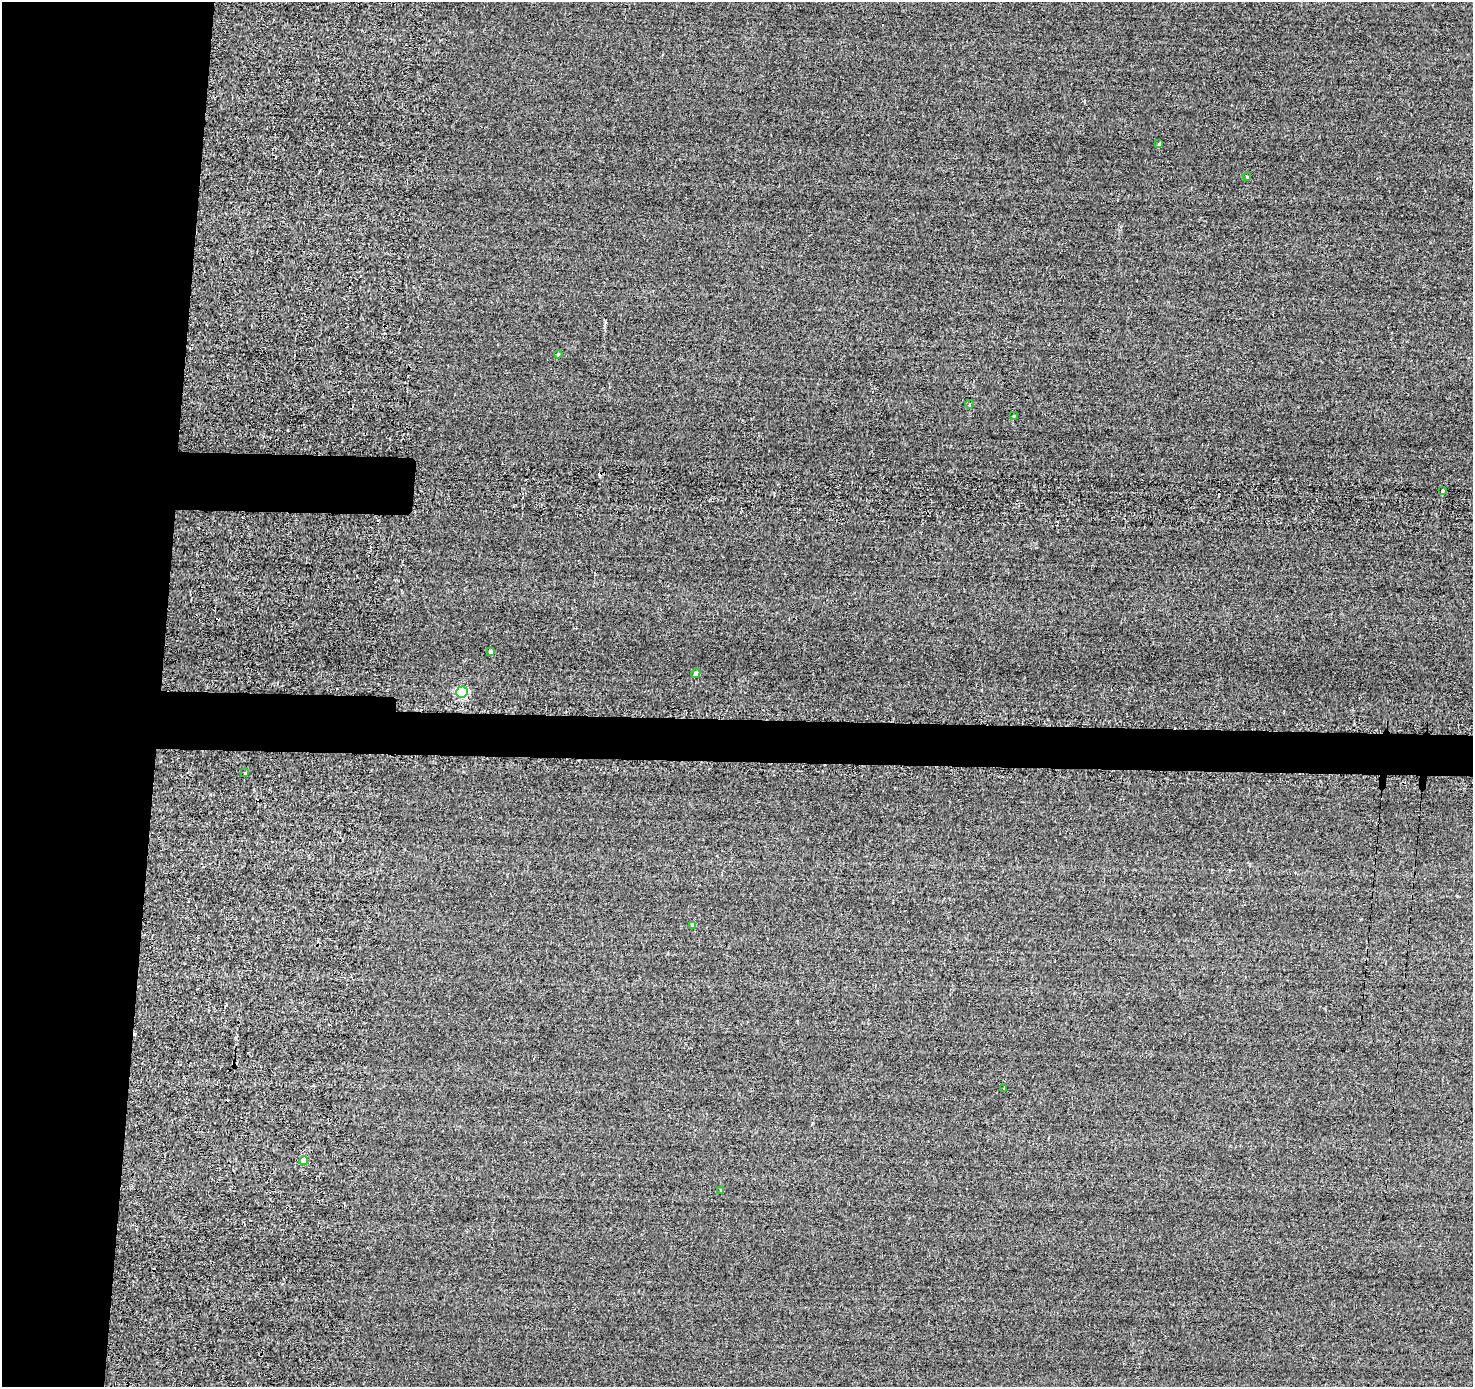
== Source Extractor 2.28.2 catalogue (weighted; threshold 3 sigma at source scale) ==
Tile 4 of 3 x 3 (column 1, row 2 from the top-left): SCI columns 17-1487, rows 1601-2985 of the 4678 x 4710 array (HDU 1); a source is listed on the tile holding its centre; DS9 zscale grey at full resolution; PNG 1475 x 1389 px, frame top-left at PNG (2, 2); each listed source drawn as its Kron ellipse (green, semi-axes under 4 px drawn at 4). Shown black and unused: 14% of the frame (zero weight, under 2 of 3 exposures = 12% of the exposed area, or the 3 px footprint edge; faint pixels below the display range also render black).
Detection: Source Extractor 2.28.2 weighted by HDU 2 'WHT'; one run over the whole footprint, this tile lists its part. Background -0.431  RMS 3.3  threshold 14.8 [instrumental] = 3 sigma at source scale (4.5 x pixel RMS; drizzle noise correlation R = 1.50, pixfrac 1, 0.05/0.05 arcsec/px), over >= 5 px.
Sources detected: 17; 3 cosmic-ray / hot-pixel residue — neither listed nor drawn; the other 14 listed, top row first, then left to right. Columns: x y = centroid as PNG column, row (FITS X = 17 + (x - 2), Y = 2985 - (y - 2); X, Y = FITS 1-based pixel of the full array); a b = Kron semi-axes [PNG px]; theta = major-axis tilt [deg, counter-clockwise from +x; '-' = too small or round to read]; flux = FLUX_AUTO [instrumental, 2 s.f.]
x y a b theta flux
1159 144 4 4 - 510
1247 177 4 4 - 410
558 354 4 3 - 370
970 404 4 3 - 270
1014 416 4 4 - 250
1443 491 4 3 - 990
491 652 4 3 - 910
696 673 5 4 - 1500
462 692 6 5 - 49000
245 773 3 3 - 4300
693 925 4 3 - 1000
1003 1089 4 2 - 230
303 1161 4 4 - 4200
721 1190 3 2 - 420